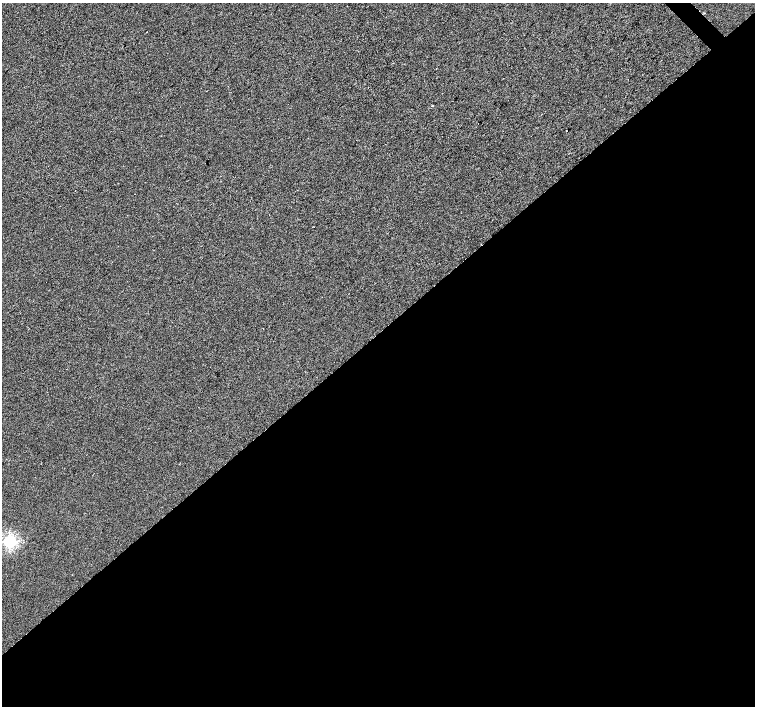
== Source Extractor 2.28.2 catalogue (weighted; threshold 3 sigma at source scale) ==
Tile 15 of 4 x 4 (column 3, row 4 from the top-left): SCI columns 3015-4520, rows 217-1624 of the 6025 x 5999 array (HDU 1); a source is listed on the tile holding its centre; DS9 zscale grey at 2 x 2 block average (1 PNG px = mean of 2 x 2 image px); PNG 757 x 708 px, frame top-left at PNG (2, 3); no overlay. Shown black and unused: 53% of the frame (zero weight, under 2 of 3 exposures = <1% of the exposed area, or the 3 px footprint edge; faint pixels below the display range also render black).
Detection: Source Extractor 2.28.2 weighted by HDU 2 'WHT'; one run over the whole footprint, this tile lists its part. Background 9.28e-04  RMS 0.0056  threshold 0.0254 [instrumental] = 3 sigma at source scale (4.5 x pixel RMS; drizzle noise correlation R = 1.50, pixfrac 1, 0.0396/0.0396 arcsec/px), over >= 5 px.
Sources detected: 5; all 5 listed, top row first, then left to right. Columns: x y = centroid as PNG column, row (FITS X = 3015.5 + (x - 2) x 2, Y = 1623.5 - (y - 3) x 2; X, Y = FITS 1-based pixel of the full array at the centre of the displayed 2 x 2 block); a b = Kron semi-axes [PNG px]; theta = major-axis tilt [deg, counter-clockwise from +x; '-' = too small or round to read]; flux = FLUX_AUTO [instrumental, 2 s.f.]
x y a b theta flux
432 106 3 2 - 0.74
604 109 2 2 - 0.71
478 123 2 2 - 0.84
566 131 2 2 - 0.38
10 541 4 4 - 220